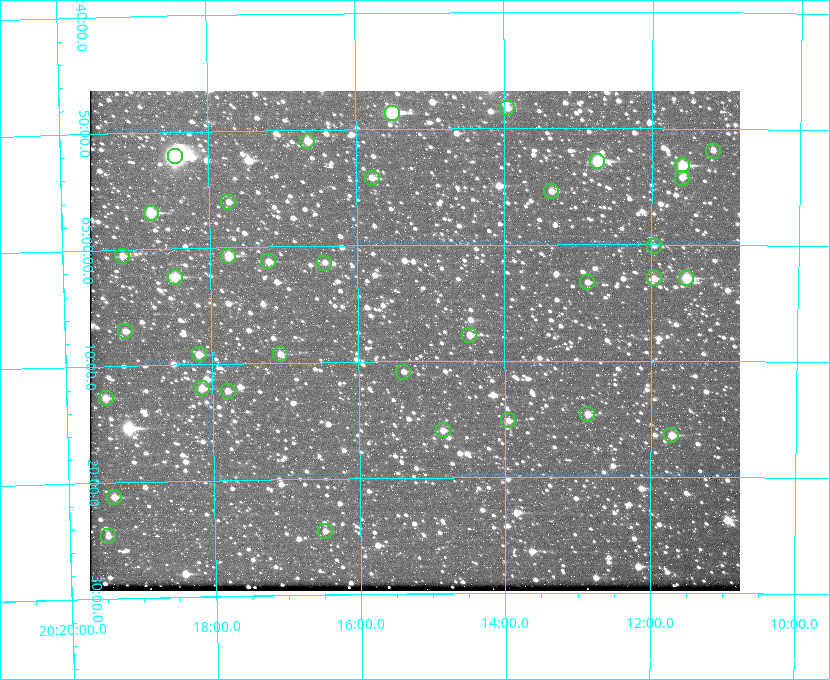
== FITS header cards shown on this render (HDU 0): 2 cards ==
NAXIS1  =                  650 / Width of table row in bytes
NAXIS2  =                  500 / Number of rows in table

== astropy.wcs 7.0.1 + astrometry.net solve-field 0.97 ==
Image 650 x 500 px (HDU 0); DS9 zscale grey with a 90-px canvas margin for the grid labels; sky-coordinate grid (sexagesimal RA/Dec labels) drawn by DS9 from the SOLVED WCS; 36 Tycho-2 reference stars matched to detected sources circled (green)
Header WCS: none
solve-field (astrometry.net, Tycho-2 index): SOLVED blind (the file carries no WCS)
Solved WCS: RA---TAN-SIP/DEC--TAN-SIP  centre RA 20:15:14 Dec +65:08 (303.81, +65.14 deg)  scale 5.17 arcsec/px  FOV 56.0' x 43.0'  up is -180 deg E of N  parity flipped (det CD > 0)
(file carries no celestial WCS; the grid is the blind solution)
Tycho-2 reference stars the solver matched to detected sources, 36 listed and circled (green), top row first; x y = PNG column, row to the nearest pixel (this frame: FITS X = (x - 90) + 1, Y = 500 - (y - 91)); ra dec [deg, ICRS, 3 dp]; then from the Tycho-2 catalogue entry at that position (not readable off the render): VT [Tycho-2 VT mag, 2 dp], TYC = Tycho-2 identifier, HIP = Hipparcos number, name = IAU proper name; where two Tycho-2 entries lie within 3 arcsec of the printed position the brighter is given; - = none
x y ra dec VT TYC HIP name
507 108 303.488 +64.804 11.29 4240-68-1 - -
392 113 303.878 +64.810 8.93 4240-794-1 - -
307 141 304.164 +64.849 10.65 4240-315-1 - -
713 151 302.794 +64.865 12.51 4240-904-1 - -
175 156 304.612 +64.868 7.89 4241-1703-1 100101 -
597 161 303.184 +64.880 9.02 4240-488-1 - -
682 165 302.897 +64.886 9.40 4240-717-1 - -
372 178 303.948 +64.903 11.68 4240-549-1 - -
682 178 302.899 +64.904 11.91 4240-435-1 - -
551 191 303.341 +64.923 11.58 4240-148-1 - -
228 202 304.434 +64.934 11.97 4241-1827-1 - -
151 213 304.698 +64.948 10.27 4241-1684-1 - -
654 246 302.992 +65.001 11.85 4240-479-1 - -
122 256 304.798 +65.009 11.15 4241-1628-1 - -
228 256 304.437 +65.012 10.41 4241-1775-1 - -
268 261 304.302 +65.021 11.64 4241-1611-1 - -
324 263 304.112 +65.024 12.29 4240-364-1 - -
175 277 304.620 +65.041 10.25 4241-1573-1 - -
654 278 302.992 +65.048 11.44 4240-88-1 - -
686 278 302.882 +65.048 10.25 4240-98-1 - -
587 282 303.217 +65.054 11.98 4240-166-1 - -
125 331 304.793 +65.117 11.79 4241-1700-1 - -
469 335 303.620 +65.129 11.18 4240-34-1 - -
199 354 304.544 +65.153 12.05 4241-1582-1 - -
280 354 304.266 +65.154 11.64 4240-724-1 - -
403 372 303.846 +65.181 11.99 4240-1077-1 - -
202 388 304.537 +65.201 11.44 4241-1860-1 - -
228 391 304.448 +65.206 12.12 4241-1643-1 - -
106 398 304.866 +65.212 12.00 4241-1293-1 - -
587 414 303.217 +65.244 11.17 4240-236-1 - -
508 420 303.488 +65.252 12.13 4240-1343-1 - -
443 430 303.713 +65.266 11.45 4240-564-1 - -
671 435 302.928 +65.273 10.74 4240-760-1 - -
114 497 304.845 +65.354 11.82 4241-1491-1 - -
325 531 304.121 +65.408 11.90 4240-305-1 - -
108 536 304.869 +65.410 11.95 4241-1394-1 - -